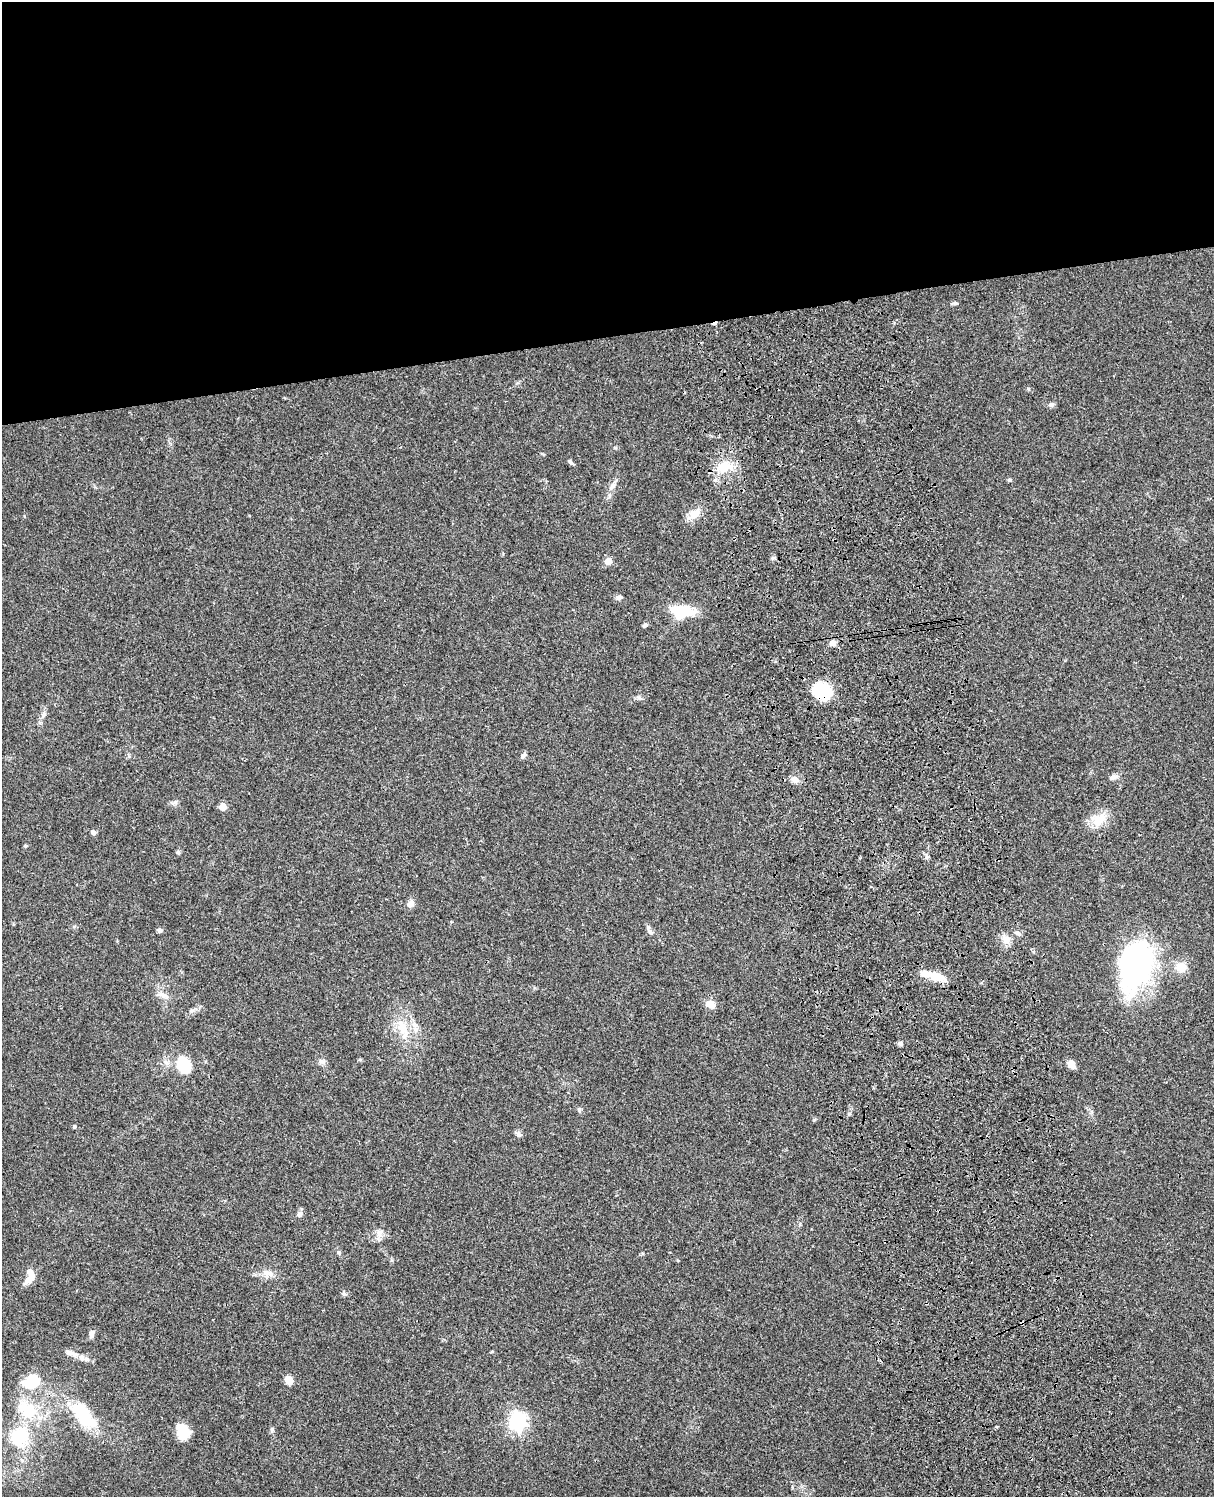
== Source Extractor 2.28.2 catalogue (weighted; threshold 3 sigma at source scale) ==
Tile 2 of 4 x 3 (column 2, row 1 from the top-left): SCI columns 1333-2544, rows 3268-4762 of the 5087 x 4927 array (HDU 1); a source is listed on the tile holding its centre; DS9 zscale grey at full resolution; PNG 1216 x 1499 px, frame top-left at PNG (2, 2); no overlay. Shown black and unused: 23% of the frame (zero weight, under 3 of 4 exposures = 6% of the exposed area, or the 3 px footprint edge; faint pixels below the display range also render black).
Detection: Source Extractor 2.28.2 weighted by HDU 2 'WHT'; one run over the whole footprint, this tile lists its part. Background 0.0812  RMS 0.006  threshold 0.027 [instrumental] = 3 sigma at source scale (4.5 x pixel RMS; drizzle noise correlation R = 1.50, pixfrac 1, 0.05/0.05 arcsec/px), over >= 5 px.
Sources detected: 66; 1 inside a brighter object's white glare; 1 cosmic-ray / hot-pixel residue — not listed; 4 inside a brighter listed object's ellipse — not listed separately; the other 60 listed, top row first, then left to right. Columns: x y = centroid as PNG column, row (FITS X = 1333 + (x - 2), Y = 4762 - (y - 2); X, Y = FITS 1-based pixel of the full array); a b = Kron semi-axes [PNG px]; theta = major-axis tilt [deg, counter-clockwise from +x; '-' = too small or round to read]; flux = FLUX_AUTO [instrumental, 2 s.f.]
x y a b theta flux
956 303 6 4 17 0.84
1051 404 7 5 20 1.3
570 462 8 5 -50 1.1
724 467 26 13 11 12
1010 480 6 4 6 0.84
612 486 11 7 47 3
695 514 17 10 32 6.2
608 561 5 5 - 6.2
619 597 8 6 26 1.6
682 611 29 14 -7 18
645 625 6 4 41 1.5
833 643 9 6 12 2.6
822 692 20 16 -15 27
639 698 7 4 -19 1.1
44 714 8 5 69 1.6
523 755 9 4 62 1.5
1112 777 9 7 13 2.3
795 779 10 7 -22 3.2
175 802 7 4 19 1.2
223 807 5 5 - 9.2
1099 820 21 14 42 10
93 832 6 5 - 1.5
25 846 5 4 - 0.79
178 852 6 5 - 1.2
927 857 5 5 - 1.1
411 903 11 8 56 2.9
648 927 7 5 89 1.4
159 930 7 5 1 1.4
1017 933 8 5 -2 1.7
1006 939 11 9 -53 4.4
1136 965 57 33 74 110
1181 967 12 10 -16 7.8
936 977 26 10 -13 9.2
162 995 11 7 -42 3.2
710 1004 10 8 -11 5.1
402 1027 22 13 -66 12
900 1043 5 5 - 1.5
322 1062 9 6 -14 1.8
1071 1064 9 7 -53 3.9
183 1065 19 14 -64 20
579 1110 6 5 - 0.99
74 1127 5 3 - 0.62
519 1134 7 7 - 1.5
299 1214 8 7 - 2
379 1233 12 8 -85 3.5
339 1252 6 5 - 1
266 1273 13 7 -23 4
30 1279 14 8 42 5.2
344 1294 7 5 -19 1.2
92 1334 9 6 81 2.4
70 1353 12 7 -14 3.1
82 1357 10 7 -70 2.5
33 1379 18 13 0 15
288 1380 9 8 - 4.9
27 1409 32 22 -41 26
83 1415 30 14 -50 37
518 1421 7 7 - 200
272 1430 8 4 82 1
182 1431 17 12 -65 11
19 1437 30 25 43 29
Overlapping masked pixels (flux is a lower limit): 1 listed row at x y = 822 692
Unlisted compact peaks at least as high as the median listed source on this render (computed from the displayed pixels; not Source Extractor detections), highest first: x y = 814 1120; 849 1114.